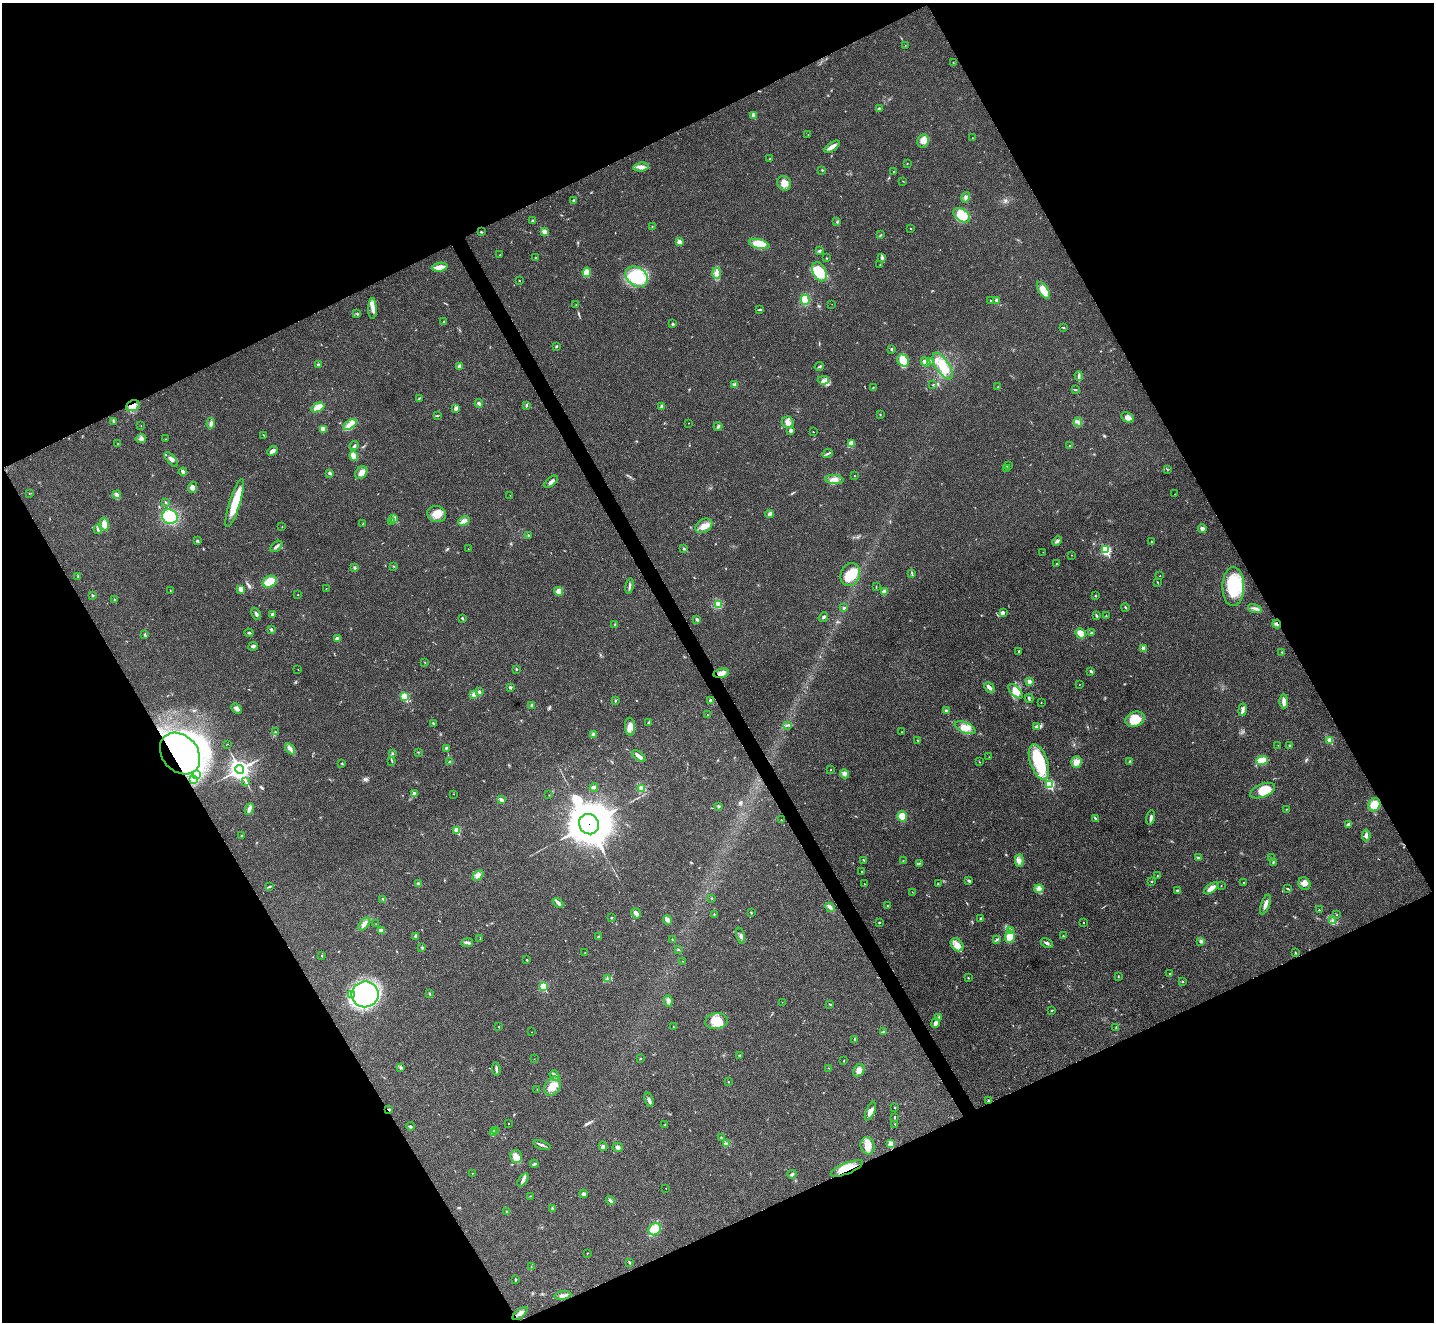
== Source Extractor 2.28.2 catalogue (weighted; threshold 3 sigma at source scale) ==
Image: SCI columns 6-5732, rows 291-5567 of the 5735 x 5724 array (HDU 1 of 3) = the unmasked area's bounding box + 8 px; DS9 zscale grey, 4 x 4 block average (1 PNG px = mean of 4 x 4 image px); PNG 1436 x 1324 px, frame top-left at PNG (2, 3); each listed source drawn as its Kron ellipse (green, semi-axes under 4 px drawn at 4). Shown black and unused: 46% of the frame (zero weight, under 3 of 4 exposures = <1% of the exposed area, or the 3 px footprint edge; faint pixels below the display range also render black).
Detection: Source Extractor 2.28.2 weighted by HDU 2 'WHT'. Background 0.0205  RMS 0.0043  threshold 0.0191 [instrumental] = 3 sigma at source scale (4.5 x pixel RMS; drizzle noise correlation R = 1.50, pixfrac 1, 0.05/0.05 arcsec/px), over >= 5 px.
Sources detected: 421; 2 too faint to see at this stretch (4 x 4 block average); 3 inside a brighter object's white glare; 1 cosmic-ray / hot-pixel residue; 1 long thin detection or spike segment (spike, bleed or trail) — neither listed nor drawn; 3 coinciding with a brighter row at this scale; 13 inside a brighter listed object's ellipse — not listed separately; the other 398 listed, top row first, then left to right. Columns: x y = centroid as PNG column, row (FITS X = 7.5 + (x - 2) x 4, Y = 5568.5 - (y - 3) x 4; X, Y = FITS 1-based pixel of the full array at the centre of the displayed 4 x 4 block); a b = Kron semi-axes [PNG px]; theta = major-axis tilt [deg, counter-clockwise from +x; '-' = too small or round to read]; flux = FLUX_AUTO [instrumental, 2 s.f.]
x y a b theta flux
905 46 2 2 - 0.57
953 63 2 2 - 1
879 108 3 2 - 2.3
754 115 2 2 - 33
808 135 2 2 - 0.61
973 138 2 2 - 0.76
923 141 7 6 - 20
832 147 9 4 34 12
770 159 2 2 - 1.8
907 163 2 2 - 0.76
641 167 8 4 5 12
822 170 2 2 - 1.7
894 172 2 2 - 2
903 181 2 2 - 0.45
784 183 7 6 - 20
966 197 5 3 - 5.7
574 201 3 2 - 3.6
962 215 9 6 -37 53
533 221 2 2 - 11
837 222 2 2 - 1.2
652 226 2 2 - 0.98
911 229 2 2 - 1.1
481 232 2 2 - 1.7
545 232 4 2 - 14
881 235 2 2 - 0.77
679 242 2 2 - 43
759 244 10 4 -15 45
819 251 3 2 - 4.1
500 255 2 2 - 1.3
535 258 2 2 - 1.8
826 258 2 2 - 1.6
882 258 3 3 - 4
880 265 2 2 - 0.71
440 267 8 3 8 26
587 272 5 3 - 40
819 272 10 6 -65 64
716 273 5 4 - 16
637 277 12 9 -35 110
519 280 2 2 - 1.3
1043 290 9 4 -57 36
805 300 5 4 - 35
997 300 2 2 - 17
990 301 2 2 - 1.6
832 304 2 2 - 0.6
576 305 2 2 - 0.78
372 309 10 3 -90 13
760 309 3 2 - 3.4
357 314 2 2 - 1.5
443 322 2 2 - 1.2
673 324 2 2 - 9.4
1063 328 3 2 - 2.3
556 347 3 2 - 2.5
892 349 2 2 - 7.1
903 360 6 5 - 51
930 361 3 2 - 1.9
925 362 5 3 - 5.4
318 364 3 2 - 3.1
459 366 4 3 - 7.1
819 366 5 2 - 3.4
943 366 15 6 -57 39
1079 376 5 2 - 4.2
823 380 6 3 2 8.5
735 384 2 2 - 1.8
933 385 2 2 - 1.3
873 387 2 2 - 1.5
998 387 2 2 - 1.5
1075 390 3 2 - 1.4
419 398 3 2 - 2
479 403 4 3 - 5.6
526 405 2 2 - 1.5
133 406 7 5 23 17
662 406 4 3 - 4.7
318 407 7 4 25 33
456 408 4 3 - 8.9
880 415 2 2 - 1
437 416 3 2 - 2.1
1128 417 7 4 -29 11
113 421 2 2 - 1.7
788 422 6 5 - 14
1078 422 4 3 - 5.8
211 423 5 3 - 6.9
688 423 2 2 - 0.73
141 425 2 2 - 0.74
350 425 8 4 31 14
718 426 4 2 - 3.2
323 429 4 3 - 6.1
791 430 3 3 - 6.6
813 432 2 2 - 1.2
264 435 3 2 - 1.3
141 439 5 3 - 6.4
165 439 2 2 - 0.87
851 443 4 3 - 4.9
118 444 2 2 - 1.4
1070 445 2 2 - 0.81
354 446 5 2 - 3.1
273 451 6 4 44 8.7
828 454 5 2 - 4.1
354 456 5 4 - 25
171 459 9 3 -48 9.7
1008 466 3 2 - 2.5
1007 469 2 2 - 0.83
1167 469 2 2 - 0.66
183 472 4 2 - 13
330 473 2 2 - 2.4
361 473 7 5 52 13
854 476 2 2 - 0.77
834 479 9 4 -5 18
551 482 8 2 40 10
192 487 6 2 68 5.5
29 493 2 2 - 0.54
1175 494 2 2 - 0.76
117 495 4 3 - 5
510 495 2 2 - 0.44
166 502 2 2 - 2.2
235 503 25 5 72 71
437 514 9 8 - 24
770 514 4 2 - 9.1
170 517 8 7 - 120
394 518 3 3 - 4.2
464 521 6 3 26 10
391 522 2 2 - 0.65
104 524 7 4 -78 19
363 524 3 2 - 1.5
704 526 9 6 33 19
282 527 2 2 - 0.89
1202 528 4 4 - 6.8
98 529 4 2 - 3.4
528 535 2 2 - 2.4
197 541 3 3 - 3
1057 541 5 2 - 4.4
1152 541 2 2 - 0.93
276 546 7 2 41 7.5
468 549 2 2 - 0.73
684 549 3 2 - 3
1106 550 3 2 - 240
1043 552 2 2 - 0.58
1071 555 2 2 - 0.62
1057 564 2 2 - 1.1
393 566 2 2 - 1.4
354 568 3 2 - 2.4
912 573 4 2 - 2
850 575 12 9 68 48
78 576 2 2 - 1.2
1160 576 2 2 - 0.76
270 582 7 5 25 41
1157 582 2 2 - 1.2
629 586 8 2 80 7
1233 586 19 10 89 120
876 587 2 2 - 1.1
326 588 2 2 - 0.54
241 589 2 2 - 39
170 590 2 2 - 0.76
559 591 4 4 - 14
884 592 3 3 - 12
92 595 3 2 - 2
298 595 2 2 - 1.1
1095 595 2 2 - 0.84
114 600 3 2 - 1.6
718 604 4 3 - 6.8
1125 607 4 2 - 2.3
844 608 3 2 - 3.6
1255 608 7 3 -15 6.8
1003 613 3 3 - 4.4
256 614 6 2 -64 5.7
272 614 3 2 - 6.1
1096 615 3 2 - 2.4
1106 616 2 2 - 1.5
823 617 5 2 - 3.7
462 618 2 2 - 7.2
697 619 2 2 - 12
1277 624 4 2 - 4.5
615 625 2 2 - 2.8
271 630 3 2 - 2.6
249 633 4 2 - 2.9
1081 633 5 4 - 19
1092 633 4 2 - 3.1
145 635 3 2 - 3.2
337 639 3 2 - 11
253 646 5 3 - 5
1143 648 2 2 - 30
1019 651 2 2 - 2
1282 652 3 2 - 1.6
425 663 2 2 - 0.87
298 669 2 2 - 0.67
516 669 3 2 - 1.4
1091 671 3 2 - 5.3
721 673 8 4 10 13
1029 681 4 3 - 7
1079 685 2 2 - 0.57
510 687 2 2 - 4.4
989 687 6 3 -47 11
1016 691 9 4 -47 19
479 692 2 2 - 12
474 695 2 2 - 38
404 697 2 2 - 130
1029 698 5 2 - 3.3
615 701 2 2 - 2.3
711 701 2 2 - 25
1284 701 7 3 -89 18
1041 703 2 2 - 0.89
532 705 3 3 - 3.7
236 709 6 3 -42 9.2
1243 710 6 2 81 9.2
946 711 2 2 - 13
708 715 2 2 - 0.72
1135 719 10 7 23 48
648 722 2 2 - 2
433 723 2 2 - 5.8
787 725 2 2 - 1
630 727 9 5 -88 16
1036 727 3 2 - 3.9
965 728 11 5 -23 23
276 732 2 2 - 1.2
902 732 2 2 - 1.3
593 734 3 3 - 5.4
918 740 3 2 - 2
1330 740 2 2 - 58
228 744 2 2 - 0.45
1278 745 2 2 - 0.53
1290 746 3 2 - 2.6
446 748 3 2 - 2.3
290 749 6 3 -56 8.4
418 752 2 2 - 1.3
180 754 23 17 -48 480
392 754 2 2 - 2
639 756 8 3 -37 12
989 757 2 2 - 0.56
1262 760 6 4 21 27
392 761 2 2 - 1.3
450 762 3 3 - 3.2
980 762 2 2 - 0.88
1039 762 19 8 -71 100
1076 762 6 5 - 16
1130 762 2 2 - 9.8
342 763 3 2 - 1.9
240 769 4 4 - 1200
831 770 2 2 - 1.1
197 774 2 2 - 1.6
845 774 5 3 - 5
193 779 3 2 - 2.3
246 781 4 2 - 2.8
1049 784 2 2 - 230
594 787 4 3 - 4.6
642 788 4 3 - 6.9
1263 791 13 6 22 49
414 794 2 2 - 26
454 794 2 2 - 0.51
549 795 2 2 - 0.8
501 800 4 3 - 5.1
1374 805 7 5 55 36
718 806 3 3 - 2.9
249 809 6 3 62 10
1286 809 2 2 - 0.95
902 816 5 5 - 29
1095 818 3 2 - 3
1151 818 7 2 78 6.9
781 820 2 2 - 1.4
589 824 10 9 - 9100
1348 825 4 3 - 5.3
457 830 2 2 - 72
241 835 2 2 - 1.2
1366 835 6 3 83 6.8
1198 858 2 2 - 2.8
1271 858 3 2 - 1.3
863 860 4 2 - 2.2
1019 860 6 4 87 9.1
903 861 2 2 - 0.82
1273 862 3 2 - 2.2
919 864 2 2 - 1
862 872 2 2 - 1.9
478 875 6 4 41 9.3
1157 876 2 2 - 1
969 881 4 3 - 4.5
1151 882 2 2 - 1.1
1244 882 2 2 - 1.2
418 884 3 2 - 5.2
864 884 2 2 - 1.4
938 884 2 2 - 0.98
1304 884 7 5 -55 12
1221 886 2 2 - 0.99
269 887 2 2 - 1.4
1211 888 8 3 36 25
1039 889 4 3 - 12
1288 889 2 2 - 1.3
1178 891 4 2 - 5.1
912 892 2 2 - 0.66
712 898 2 2 - 1.5
383 899 2 2 - 1.8
558 903 6 3 -40 6.1
1265 904 10 2 70 14
888 906 2 2 - 1.8
830 907 5 3 - 6.5
1319 910 3 2 - 1.7
751 912 3 2 - 2.2
636 913 5 3 - 12
714 914 2 2 - 1.4
1337 915 2 2 - 1.2
611 917 2 2 - 2.6
981 919 3 2 - 4.6
667 920 5 2 - 20
1332 921 2 2 - 1.8
879 922 2 2 - 1.9
1083 923 2 2 - 1.9
364 924 7 4 51 10
376 924 2 2 - 0.85
381 930 4 2 - 10
1011 930 3 3 - 5
415 936 3 2 - 2.6
741 936 8 2 -77 5.4
1063 936 2 2 - 2
599 937 3 2 - 3.7
1010 937 6 4 80 39
480 939 2 2 - 0.56
997 939 3 2 - 2.9
672 940 3 2 - 1.8
1201 941 4 3 - 4.6
467 943 6 2 9 4.2
1047 943 6 2 -27 5
957 945 7 5 -46 21
422 947 3 2 - 2.8
678 949 2 2 - 2.5
585 953 2 2 - 0.95
1295 953 3 2 - 1.6
321 955 2 2 - 1.3
527 960 2 2 - 1.8
682 961 2 2 - 0.75
1169 974 2 2 - 1.3
1118 977 2 2 - 1.6
968 978 2 2 - 1.3
607 979 2 2 - 1.3
1182 981 2 2 - 3.3
543 986 2 2 - 160
351 994 4 3 - 6.8
365 994 13 13 - 570
430 994 2 2 - 1.1
668 1001 6 3 -84 6.6
782 1002 2 2 - 0.71
830 1004 2 2 - 1.5
1052 1010 3 2 - 1.7
939 1017 3 2 - 2.6
716 1021 11 8 9 48
935 1023 5 3 - 9.5
673 1026 2 2 - 0.75
499 1027 2 2 - 1.5
1116 1027 2 2 - 1.7
883 1031 3 2 - 2.1
531 1032 2 2 - 0.49
855 1039 2 2 - 2.7
740 1056 3 2 - 1.6
534 1059 2 2 - 0.49
640 1059 2 2 - 1.5
844 1061 2 2 - 1.3
401 1067 4 2 - 3.1
829 1068 2 2 - 1
496 1069 6 2 -84 5.4
859 1070 7 5 53 10
555 1076 6 3 -54 6.7
728 1082 2 2 - 1.2
552 1086 10 7 60 28
537 1089 2 2 - 0.61
649 1100 7 3 -72 7.8
989 1101 3 2 - 5
894 1107 2 2 - 3.9
389 1109 2 2 - 3
870 1111 10 4 66 15
894 1117 3 2 - 2
509 1124 2 2 - 0.73
895 1124 2 2 - 1.3
665 1125 2 2 - 3.9
410 1126 4 2 - 2.2
496 1130 2 2 - 1.4
493 1133 2 2 - 1.8
721 1138 2 2 - 1.2
726 1144 3 2 - 1.3
891 1144 2 2 - 61
542 1145 9 2 -20 6.2
603 1146 5 3 - 7.2
868 1146 8 7 - 27
618 1147 5 3 - 7.7
516 1156 6 5 - 14
534 1164 4 2 - 3.7
847 1168 17 5 22 41
472 1173 2 2 - 0.75
792 1174 4 2 - 4.6
523 1180 7 3 53 6.8
666 1188 2 2 - 0.5
583 1194 4 3 - 5.2
530 1196 2 2 - 1.2
610 1201 5 2 - 7.8
552 1208 3 2 - 2.3
507 1212 3 3 - 2.7
655 1229 7 5 38 41
587 1253 2 2 - 0.75
629 1262 4 2 - 3
531 1266 2 2 - 0.91
515 1279 3 2 - 2.6
563 1295 8 3 8 9
520 1313 9 3 38 8.9
Overlapping masked pixels (flux is a lower limit): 7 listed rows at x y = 133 406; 1277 624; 180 754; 589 824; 989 1101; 389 1109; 847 1168
Diffuse or blended objects may show on this block-average render without a row.